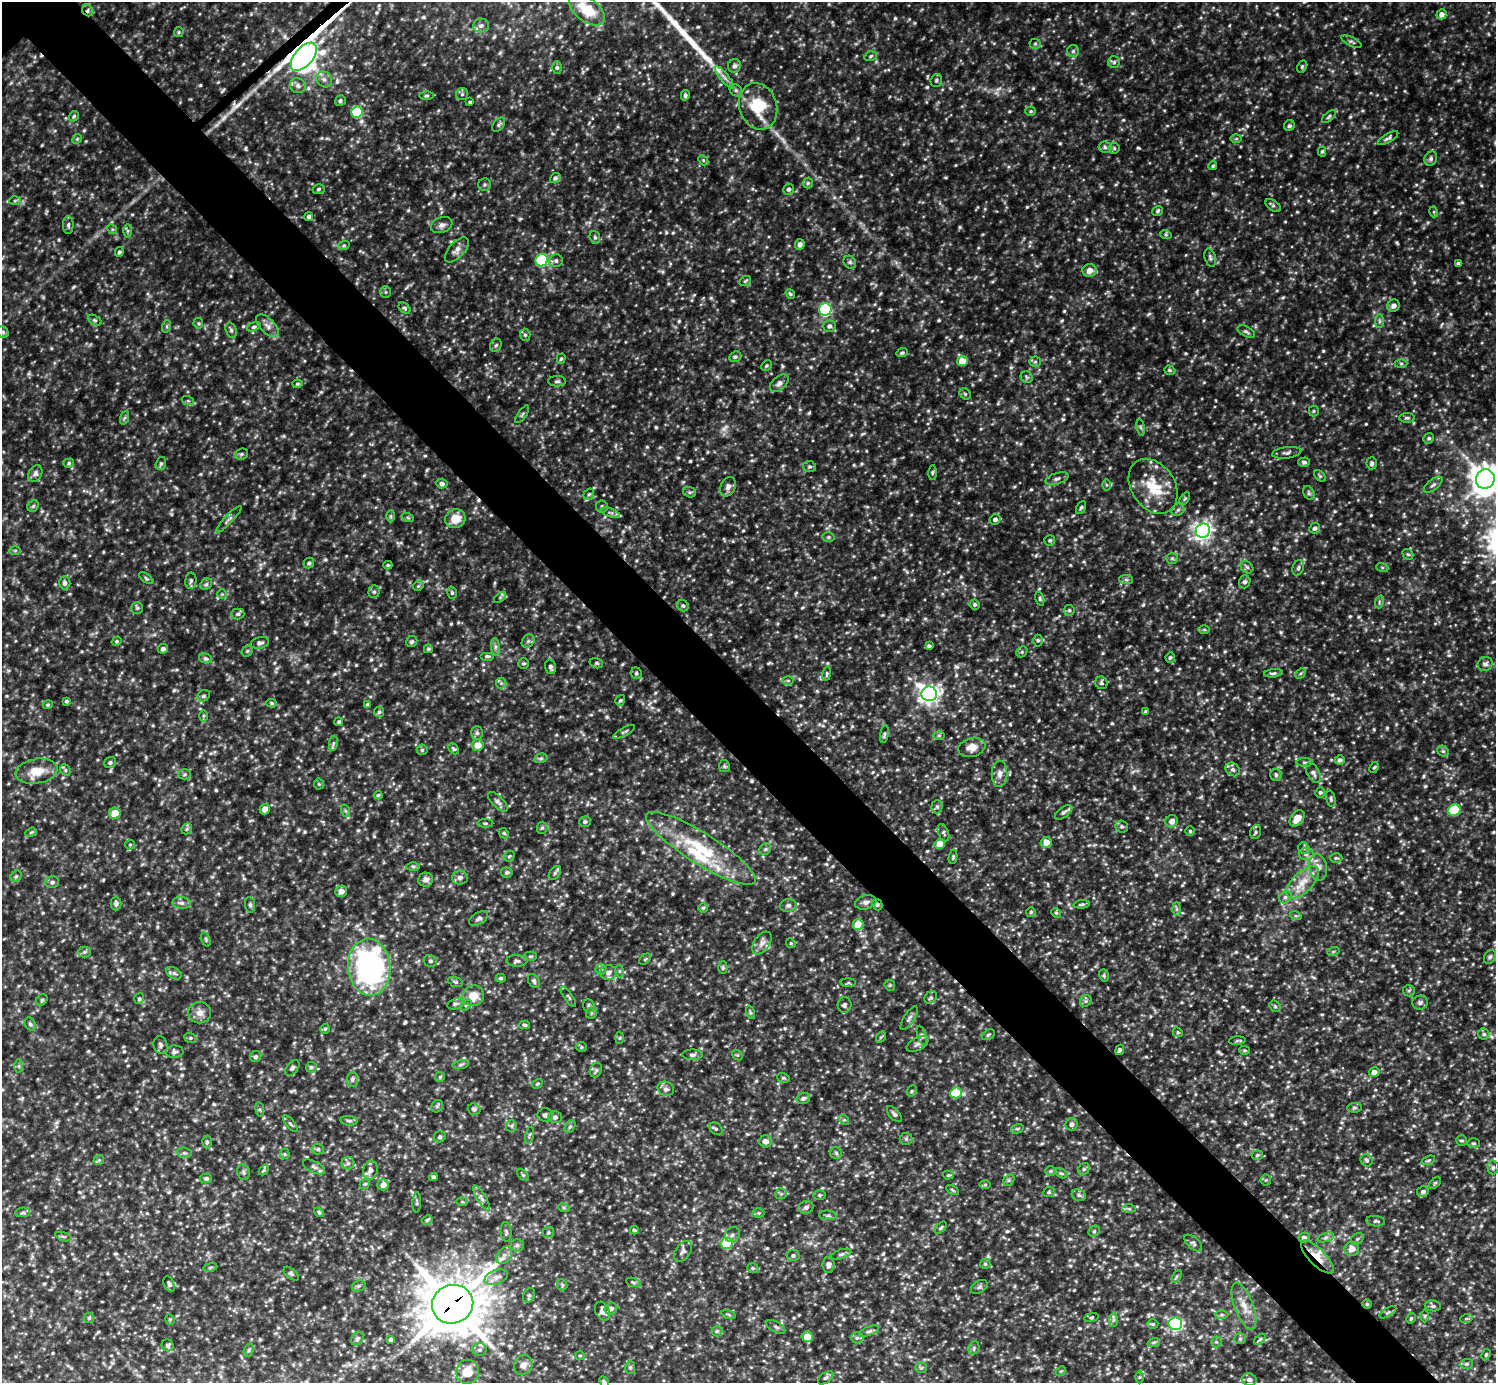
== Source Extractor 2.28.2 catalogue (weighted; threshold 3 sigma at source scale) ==
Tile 6 of 4 x 4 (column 2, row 2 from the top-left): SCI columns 1497-2990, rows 3060-4440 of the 5978 x 5977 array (HDU 1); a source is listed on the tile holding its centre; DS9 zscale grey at full resolution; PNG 1498 x 1385 px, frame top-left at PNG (2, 2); each listed source drawn as its Kron ellipse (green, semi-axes under 4 px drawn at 4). Shown black and unused: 6% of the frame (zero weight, under 3 of 5 exposures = <1% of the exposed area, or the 3 px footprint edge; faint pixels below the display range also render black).
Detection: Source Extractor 2.28.2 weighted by HDU 2 'WHT'; one run over the whole footprint, this tile lists its part. Background 0.241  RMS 0.02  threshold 0.0883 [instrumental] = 3 sigma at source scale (4.5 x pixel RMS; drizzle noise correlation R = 1.50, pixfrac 1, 0.05/0.05 arcsec/px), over >= 5 px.
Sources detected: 894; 1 too faint to see at this stretch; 1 cosmic-ray / hot-pixel residue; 1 long thin detection or spike segment (spike, bleed or trail) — neither listed nor drawn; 11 inside a brighter listed object's ellipse — not listed separately; of the other 880, all 500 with FLUX_AUTO >= 2.64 (the completeness limit of this list) listed and drawn (380 fainter detections not listed), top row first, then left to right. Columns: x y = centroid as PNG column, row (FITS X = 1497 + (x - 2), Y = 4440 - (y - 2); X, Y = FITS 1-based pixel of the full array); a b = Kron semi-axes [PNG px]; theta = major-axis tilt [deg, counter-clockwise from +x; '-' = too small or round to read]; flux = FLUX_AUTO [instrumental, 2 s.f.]
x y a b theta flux
88 10 6 5 - 4.9
587 10 21 11 -38 50
1442 14 5 5 - 11
481 25 8 7 - 7.4
179 32 5 4 - 2.7
1351 42 11 4 -26 4.5
1035 44 5 5 - 3.1
1073 51 6 6 - 4.3
871 56 6 4 19 3.3
304 57 17 9 50 2600
1114 62 6 6 - 4.1
734 66 7 6 - 6.7
557 67 6 5 - 3.8
1302 67 7 4 64 3.1
724 77 14 4 -50 8.5
324 79 8 7 - 8.5
936 80 6 5 - 4.1
298 86 8 7 - 7.7
736 90 7 5 -44 4.2
462 94 6 6 - 3.8
685 95 5 4 - 4.7
427 96 7 3 1 3
340 101 6 5 - 4.2
470 102 3 3 - 2.7
758 106 24 18 -72 77
1031 111 5 4 - 2.7
357 112 6 5 - 100
74 116 5 4 - 3.5
1329 116 8 4 39 3.5
499 125 8 5 52 4
1289 126 6 5 - 4.4
1388 138 11 4 30 5
77 139 5 4 - 2.7
1236 139 6 4 1 2.7
1105 147 6 5 - 4.1
1114 148 5 5 - 3.3
1322 151 5 4 - 3.1
1431 159 7 6 - 5
703 160 6 4 -46 2.9
1213 166 4 4 - 2.9
555 178 5 4 - 5.2
808 183 5 5 - 3.7
485 185 6 6 - 3.6
319 189 6 4 17 3.4
789 189 6 5 - 4.5
15 201 6 4 2 2.7
1273 205 8 5 -36 3.9
1158 211 5 4 - 3.6
1434 212 5 3 - 2.7
309 216 4 4 - 4.5
68 225 9 5 89 4.6
442 225 11 7 21 8.3
112 229 5 4 - 2.7
128 231 6 4 89 3.4
1166 235 6 3 -19 2.6
595 237 6 5 - 3.5
800 244 5 5 - 8.2
344 245 6 3 19 3
457 250 15 7 47 12
119 252 5 4 - 3.9
1210 258 9 5 -73 4.8
542 260 6 6 - 220
556 261 7 6 - 5.2
850 262 7 5 -46 4
1458 263 4 3 - 4.1
1090 270 7 6 - 16
745 281 6 4 29 2.9
386 292 6 5 - 3.6
790 294 5 4 - 3.1
1393 306 6 6 - 8.9
405 308 7 4 -41 3.1
825 309 6 6 - 220
95 320 7 4 -26 3.6
1380 321 7 4 90 3.5
198 323 5 5 - 2.8
167 326 6 4 72 2.8
267 326 14 7 -45 11
830 326 6 5 - 6.7
254 327 7 4 18 3.2
231 330 8 5 -70 4.9
3 332 6 5 - 3.2
1246 332 10 5 -27 4.7
525 335 6 5 - 4.1
496 345 7 5 60 4
902 353 6 4 24 3
735 357 6 5 - 4.3
561 359 5 4 - 3.1
962 361 5 5 - 30
1035 362 5 5 - 3.5
1401 363 6 4 0 2.8
766 366 5 5 - 3.2
1170 370 6 4 -20 2.9
1027 377 6 5 - 3.7
557 381 9 5 -1 4.2
779 383 11 6 43 7.7
297 384 5 4 - 2.7
965 394 6 5 - 2.8
188 401 6 4 -18 2.8
1314 411 5 5 - 2.7
522 414 10 2 55 2.8
124 418 7 4 70 3.4
1407 418 8 4 0 3.6
1141 427 8 4 -81 4
1429 438 5 5 - 3.7
1287 453 14 5 7 6.3
241 454 7 5 22 3.9
1304 462 6 4 1 4.6
69 463 5 4 - 3.5
161 463 6 5 - 4
1372 463 6 5 - 4.8
810 467 6 5 - 3.7
932 472 7 3 89 3
35 473 8 6 63 6.1
1320 476 7 4 -45 2.9
1057 479 12 5 17 6.6
1485 479 10 9 - 2700
442 484 6 5 - 5.2
1107 485 6 4 -90 2.7
1433 485 11 5 38 5.5
1153 486 29 22 -56 70
728 487 10 7 63 8.9
690 492 6 5 - 3.5
1309 493 7 5 -61 3.8
589 494 6 5 - 3.3
1185 498 7 4 58 2.8
33 506 6 5 - 3.1
602 507 6 6 - 4.2
1081 508 7 4 62 3.5
1178 510 7 5 43 4.8
610 513 10 3 -21 4
391 516 6 4 -90 3.3
408 518 6 4 -20 2.9
229 519 17 4 46 6.1
455 519 10 9 - 27
995 519 5 5 - 6.6
1315 528 6 5 - 6
1203 531 7 7 - 830
828 537 6 5 - 3.4
1050 540 5 5 - 4.2
15 550 6 4 0 2.7
1408 554 6 4 -41 2.7
1172 558 6 5 - 3.5
309 563 5 5 - 4.3
388 565 4 4 - 2.7
1247 567 7 5 -43 4.2
1382 567 6 4 -19 2.9
1298 568 8 5 70 4.8
146 578 8 4 -36 3.2
1126 580 7 4 -2 3.6
191 581 8 5 86 4.4
1245 582 6 5 - 5.3
65 583 6 5 - 6.1
206 584 6 5 - 3.6
418 586 6 4 45 2.9
374 592 6 5 - 4.2
452 593 6 4 -76 3.1
222 594 5 5 - 2.7
500 597 7 4 42 2.9
1040 599 7 4 -74 3.2
1379 602 6 4 73 3.3
975 604 5 5 - 4.3
683 606 6 5 - 3.9
137 608 6 5 - 3.5
1069 610 5 5 - 3.5
238 614 6 5 - 3.7
1204 629 6 4 -1 2.7
117 641 5 4 - 3
528 641 7 6 - 5
1038 641 6 5 - 3.2
412 642 6 5 - 4.2
260 643 9 5 12 5.5
929 646 4 4 - 4.6
495 647 8 4 -82 5.1
163 649 5 4 - 5.9
428 649 4 4 - 2.8
247 651 6 5 - 3.1
1022 652 6 5 - 3.1
487 656 7 4 0 3.6
1170 657 5 4 - 3.5
206 659 6 5 - 4.3
524 663 5 5 - 3.3
596 663 7 5 -16 3.4
1485 664 7 7 - 7.2
551 667 7 5 -74 5.9
636 673 6 5 - 4
1273 673 9 3 6 4
1300 673 6 4 46 3.1
827 674 7 4 80 3
788 680 6 4 0 3
501 683 5 5 - 4.1
1101 683 6 6 - 3.8
929 694 8 7 - 990
203 696 6 5 - 3.9
620 700 6 4 55 3.5
66 701 4 3 - 3.2
271 703 5 4 - 2.9
367 704 3 3 - 3
48 705 5 4 - 3.1
1146 711 4 3 - 3.4
379 712 5 5 - 3.7
203 716 6 4 89 3.1
339 722 4 4 - 2.9
624 732 12 3 29 4.5
477 733 7 6 - 4.8
884 734 9 4 80 3.8
939 735 6 4 0 3
333 743 7 4 81 4.1
478 745 6 5 - 20
972 747 14 9 15 18
454 749 6 4 -45 3.1
422 750 5 5 - 3
1443 751 6 5 - 3.8
541 758 7 4 15 3.6
1340 760 5 4 - 5.3
1305 762 8 4 -1 3.9
110 763 6 5 - 4.3
724 766 6 5 - 3.4
1374 767 6 4 60 2.8
1233 769 8 6 -39 6.1
65 770 6 5 - 3.2
37 771 21 12 9 36
1313 773 11 6 -61 7.4
185 774 6 5 - 3.8
1000 774 13 8 89 12
1276 775 6 5 - 3.6
319 784 5 5 - 2.7
1320 792 5 5 - 4
378 795 4 4 - 3.1
1331 799 8 4 -77 3.5
498 802 13 5 -45 6.6
937 807 6 5 - 4.4
265 809 5 5 - 16
1454 810 6 5 - 120
346 811 6 4 -70 2.8
1064 812 10 5 37 5.4
115 813 6 5 - 31
1297 818 9 6 51 19
1172 821 6 6 - 11
585 822 6 5 - 3.9
485 823 8 3 1 2.7
1122 826 6 6 - 4.4
542 828 6 5 - 3.4
187 829 6 5 - 3
1190 831 5 4 - 2.7
31 832 6 4 21 2.7
1255 832 7 5 73 3.7
504 833 5 4 - 2.7
943 833 9 5 -68 4.8
1046 842 5 5 - 21
940 844 5 4 - 35
130 845 5 5 - 2.8
701 848 64 15 -32 120
1304 848 6 5 - 3.4
765 849 6 5 - 3.4
1306 854 7 6 - 6.1
509 856 6 4 44 2.9
953 857 7 4 82 3.1
1336 858 6 5 - 3.1
413 866 6 4 -1 3.1
1318 867 13 9 -81 14
507 872 6 5 - 4.9
555 873 8 5 54 4.2
16 876 6 5 - 3.4
460 877 8 7 - 7.5
426 879 7 7 - 8.1
52 882 7 6 - 5.8
1303 882 20 10 45 31
341 891 6 5 - 12
1285 897 7 5 44 4.8
866 902 11 7 15 8.3
182 903 9 6 -5 6.6
116 904 7 5 90 4.8
1082 904 8 3 6 3.6
250 905 8 5 -82 4.4
788 905 8 6 10 5.8
877 905 6 5 - 4.2
703 908 5 4 - 2.9
1177 909 7 4 -89 3.7
1031 912 5 5 - 3.1
1056 913 5 4 - 2.8
1296 916 6 4 -18 2.7
479 918 10 6 32 5.9
858 925 5 5 - 39
206 939 7 4 -72 3
762 943 13 7 55 10
791 943 5 4 - 2.7
84 952 6 5 - 3.8
1333 952 6 4 19 2.7
530 956 6 4 1 3.1
1490 957 7 5 61 4.4
645 959 7 4 44 2.8
430 961 7 6 - 4.5
517 961 10 5 -3 5.2
369 967 28 21 -85 470
723 968 6 4 88 3.1
601 969 6 5 - 3.4
619 971 6 4 -72 3.1
174 973 8 5 -30 5.1
608 973 8 7 - 8.9
1104 975 6 5 - 3
501 978 5 4 - 3.2
534 981 7 5 -61 3.9
455 982 8 4 -17 3.6
848 983 7 4 0 3.3
890 985 6 5 - 3
1409 991 6 5 - 3.6
473 996 11 10 - 27
568 997 12 3 -55 3.3
931 997 7 5 43 4.6
139 999 5 5 - 3.5
42 1000 6 5 - 3
1086 1001 6 5 - 3.6
1420 1003 8 7 - 5.7
455 1004 8 5 18 4.5
466 1005 6 4 44 2.9
844 1005 8 7 - 5.3
589 1006 6 6 - 4.1
1275 1006 6 5 - 3.1
750 1012 7 4 -72 3.2
200 1013 11 10 - 13
591 1013 6 5 - 3.7
909 1018 14 5 58 6.8
30 1024 7 5 -60 4.6
525 1025 5 4 - 3.7
325 1029 5 5 - 3.1
1178 1032 5 4 - 2.9
1484 1034 5 5 - 4.1
988 1035 7 4 30 3.5
922 1036 10 4 -72 4.6
881 1037 6 4 60 3.1
190 1038 6 5 - 3.1
620 1038 6 4 88 2.7
1237 1041 8 4 3 3.3
917 1044 12 6 27 7
160 1045 9 7 -73 6
581 1047 5 5 - 2.7
1120 1050 5 4 - 3.7
1245 1050 5 4 - 3
174 1052 9 6 2 5.7
692 1055 10 5 -1 5.5
737 1055 6 4 -41 2.7
256 1057 6 5 - 4.5
461 1065 8 4 11 3.8
19 1066 7 4 89 3.6
311 1067 5 5 - 3.9
292 1068 9 5 51 4.7
596 1070 7 6 - 4.2
1374 1072 5 4 - 12
440 1077 5 5 - 2.8
783 1078 6 5 - 3.1
352 1079 7 5 87 5.1
537 1084 5 4 - 2.7
666 1089 8 7 - 6.5
912 1091 6 5 - 3.2
956 1093 6 5 - 61
803 1098 7 5 15 5.5
437 1106 7 5 45 3.6
1354 1108 7 4 6 3.5
260 1109 7 4 -82 3
474 1109 6 5 - 5.3
894 1114 10 5 -49 5
545 1115 8 6 3 5.6
555 1117 6 6 - 6.1
844 1120 5 4 - 2.8
349 1121 8 5 -5 4.6
290 1124 10 4 -50 3.9
1072 1124 6 6 - 7.4
511 1126 6 5 - 4.1
570 1127 7 5 62 3.7
716 1129 7 5 -38 4
1017 1129 6 4 14 3.5
529 1135 8 3 77 3
440 1137 6 5 - 4
906 1139 6 6 - 3.8
766 1141 6 6 - 11
1461 1141 5 5 - 3.2
207 1142 6 4 89 3.6
1474 1143 6 5 - 3.3
318 1149 6 5 - 3.8
184 1153 7 5 -6 3.8
836 1153 6 5 - 4.2
285 1154 5 5 - 2.7
1257 1155 5 4 - 3.1
99 1160 5 5 - 3
1366 1160 6 5 - 4
1428 1160 7 4 19 2.9
348 1163 6 6 - 5.5
314 1167 12 5 -27 7
1493 1167 7 5 88 4.6
1084 1169 6 5 - 4
264 1170 6 4 46 2.8
370 1170 9 7 74 11
1050 1171 6 5 - 3.1
243 1172 8 6 -80 4.8
1061 1173 7 4 -28 3.2
523 1175 7 4 -44 3
948 1175 5 4 - 2.8
433 1177 4 4 - 3.9
206 1178 6 5 - 3.9
1009 1180 6 5 - 3.3
1266 1180 5 5 - 2.8
1435 1183 7 4 44 2.7
365 1184 5 4 - 2.7
985 1184 6 4 1 2.7
383 1185 6 5 - 13
953 1190 7 4 -29 3
1049 1192 6 4 23 2.9
1423 1192 6 5 - 5.9
781 1194 6 5 - 3.9
819 1195 6 5 - 3.4
1079 1195 7 5 -22 5
481 1198 14 4 -59 7.3
417 1202 10 3 88 3.2
462 1202 6 4 -1 2.7
806 1207 7 6 - 6.2
564 1208 6 4 -19 2.7
1129 1209 7 4 -1 3.1
23 1212 7 4 6 3.9
319 1212 5 4 - 2.9
759 1213 6 5 - 2.9
828 1215 9 5 -4 4.1
427 1220 6 4 30 3.2
1376 1221 9 5 -6 4.5
941 1228 7 4 45 3.2
634 1230 4 3 - 2.8
1094 1231 6 5 - 3.1
506 1232 10 5 -85 4.8
548 1232 5 5 - 3.1
732 1235 8 7 - 6.4
63 1237 8 3 -19 3
1326 1237 8 3 19 4
1304 1238 6 5 - 6.4
1357 1239 7 5 36 4.1
727 1243 6 5 - 100
1193 1243 11 5 -41 5.1
517 1245 6 6 - 4.5
1352 1249 7 7 - 17
683 1251 12 7 55 6.7
841 1254 10 4 16 4.7
504 1255 10 6 53 8.8
793 1256 6 5 - 4.8
1317 1257 21 8 -45 31
985 1264 5 5 - 3.3
829 1265 8 6 85 9.1
210 1267 7 3 9 2.7
753 1268 6 4 -21 3.3
291 1274 9 5 -39 4
1177 1276 7 4 59 2.9
496 1277 12 7 20 10
633 1282 8 3 -19 3.3
169 1284 8 5 -65 5.3
562 1285 6 5 - 2.7
359 1286 7 5 21 4.1
979 1287 9 6 31 4.9
529 1295 8 5 63 4.8
453 1304 21 19 21 8400
1367 1304 4 4 - 3.1
1244 1306 25 9 -69 25
1433 1306 8 5 -8 4.5
611 1309 6 6 - 7.9
602 1311 10 7 -63 14
1388 1312 9 4 30 4.3
729 1315 7 3 -19 2.7
1221 1315 7 4 0 3.6
1425 1316 6 4 90 2.8
1091 1317 7 3 9 2.7
89 1318 5 5 - 3
1411 1318 5 4 - 2.8
170 1319 5 4 - 2.7
1466 1319 6 4 19 3
1113 1320 7 4 88 3.6
1153 1324 6 4 0 2.7
1175 1324 7 6 - 330
776 1327 10 5 -28 5.2
717 1331 5 5 - 3.8
869 1331 10 4 21 4.9
807 1337 5 5 - 26
857 1338 6 6 - 4.8
357 1339 7 5 57 5
1240 1339 6 5 - 3.3
1260 1339 7 4 43 2.8
391 1340 4 3 - 5.5
1154 1342 6 4 18 3.3
1216 1342 5 5 - 2.8
168 1345 6 5 - 4.3
974 1348 7 5 70 3.8
249 1350 7 4 72 3.4
480 1350 7 6 - 5.7
1486 1354 6 4 63 2.8
580 1356 5 4 - 2.7
1467 1364 6 5 - 3.6
523 1365 10 9 - 12
630 1368 6 5 - 3.7
921 1368 6 5 - 3.4
1061 1371 5 4 - 2.7
467 1372 12 11 - 32
1139 1377 6 4 89 2.8
826 1378 9 5 36 4.6
1249 1380 7 6 - 6.2
604 1382 6 3 -62 3.7
Overlapping masked pixels (flux is a lower limit): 5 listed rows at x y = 88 10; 304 57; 877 905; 1317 1257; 453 1304
Isophote crosses this tile's border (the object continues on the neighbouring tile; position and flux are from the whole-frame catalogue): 3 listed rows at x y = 304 57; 1485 479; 604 1382
Unlisted compact peaks at least as high as the median listed source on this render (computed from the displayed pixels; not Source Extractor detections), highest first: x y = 956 666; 374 836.